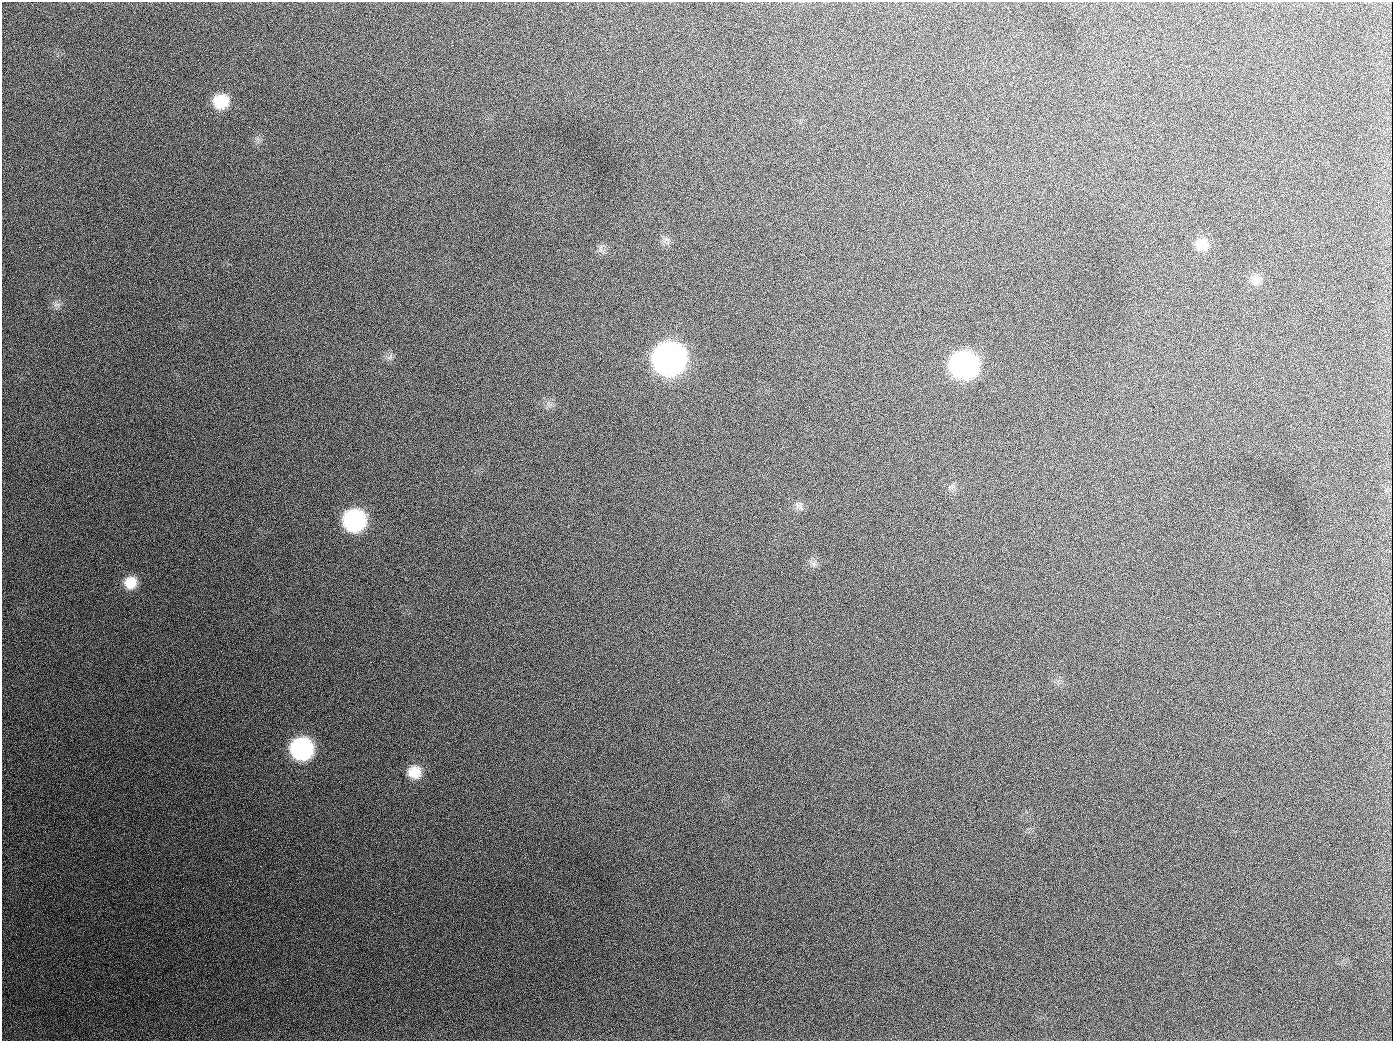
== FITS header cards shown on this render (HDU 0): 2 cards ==
NAXIS1  =                 1391
NAXIS2  =                 1039

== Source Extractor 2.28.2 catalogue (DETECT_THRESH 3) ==
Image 1391 x 1039 px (HDU 0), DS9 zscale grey, 1 PNG px = 1 image px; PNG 1395 x 1043 px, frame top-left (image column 1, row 1039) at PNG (2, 2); no overlay
Background 1960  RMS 80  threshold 241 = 3 sigma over >= 5 px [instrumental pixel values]
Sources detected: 18; all 18 listed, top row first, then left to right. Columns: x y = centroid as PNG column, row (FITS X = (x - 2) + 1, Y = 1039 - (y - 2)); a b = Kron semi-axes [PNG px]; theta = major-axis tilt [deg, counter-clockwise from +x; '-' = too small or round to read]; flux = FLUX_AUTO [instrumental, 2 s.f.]
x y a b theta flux
221 101 16 15 - 1.6e+05
189 126 2 2 - 1.3e+04
666 240 9 4 -9 1.5e+04
1202 244 16 14 -3 7.0e+04
601 248 12 4 84 1.7e+04
1256 280 14 12 22 4.5e+04
56 304 11 5 3 1.8e+04
390 357 7 4 71 1.3e+04
669 359 18 17 - 4.5e+06
964 365 17 16 - 1.9e+06
654 407 2 2 - 5.9e+03
799 506 14 9 -47 3.1e+04
355 520 16 15 - 8.1e+05
814 564 7 6 - 1.8e+04
130 583 14 13 - 9.5e+04
302 749 16 15 - 8.3e+05
414 772 16 15 - 1.0e+05
944 1026 2 2 - 9.9e+03